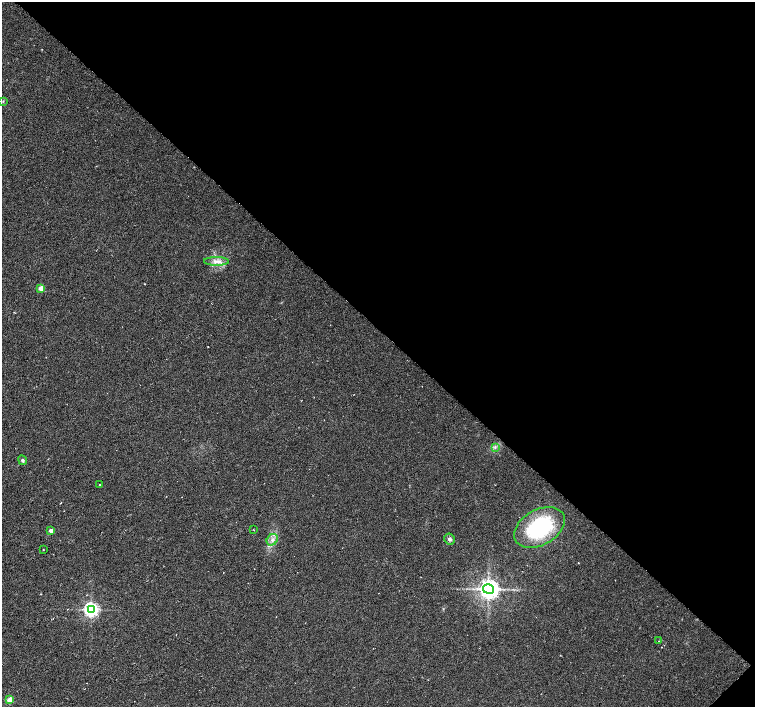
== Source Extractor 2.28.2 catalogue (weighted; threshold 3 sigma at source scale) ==
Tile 8 of 4 x 4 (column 4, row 2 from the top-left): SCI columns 4518-6023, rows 2976-4385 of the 6024 x 6018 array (HDU 1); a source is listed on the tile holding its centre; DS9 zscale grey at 2 x 2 block average (1 PNG px = mean of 2 x 2 image px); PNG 757 x 709 px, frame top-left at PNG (2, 2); each listed source drawn as its Kron ellipse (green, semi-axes under 4 px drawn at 4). Shown black and unused: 47% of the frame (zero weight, under 3 of 6 exposures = <1% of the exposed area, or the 3 px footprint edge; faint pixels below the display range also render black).
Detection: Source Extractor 2.28.2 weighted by HDU 2 'WHT'; one run over the whole footprint, this tile lists its part. Background 0.00247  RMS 0.0037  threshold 0.0151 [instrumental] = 3 sigma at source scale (4.09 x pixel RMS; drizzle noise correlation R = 1.36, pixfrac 0.8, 0.0396/0.0396 arcsec/px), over >= 5 px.
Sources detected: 18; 1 cosmic-ray / hot-pixel residue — neither listed nor drawn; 1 inside a brighter listed object's ellipse — not listed separately; the other 16 listed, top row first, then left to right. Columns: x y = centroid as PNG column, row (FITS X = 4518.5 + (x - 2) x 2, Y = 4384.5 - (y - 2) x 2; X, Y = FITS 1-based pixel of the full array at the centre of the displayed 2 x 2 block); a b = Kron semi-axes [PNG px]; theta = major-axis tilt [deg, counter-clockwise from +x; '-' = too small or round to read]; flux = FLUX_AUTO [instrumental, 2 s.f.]
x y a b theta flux
3 101 3 2 - 0.6
216 261 12 3 0 3.9
41 288 3 2 - 12
495 447 3 2 - 0.8
23 460 5 4 - 1.4
100 485 2 2 - 0.78
539 527 27 17 29 72
51 530 2 2 - 7
254 530 2 2 - 0.36
449 539 5 5 - 2.3
272 540 6 5 - 3.1
43 550 2 2 - 0.38
489 589 6 4 -10 700
91 609 4 4 - 260
659 641 2 2 - 0.25
10 700 3 3 - 18